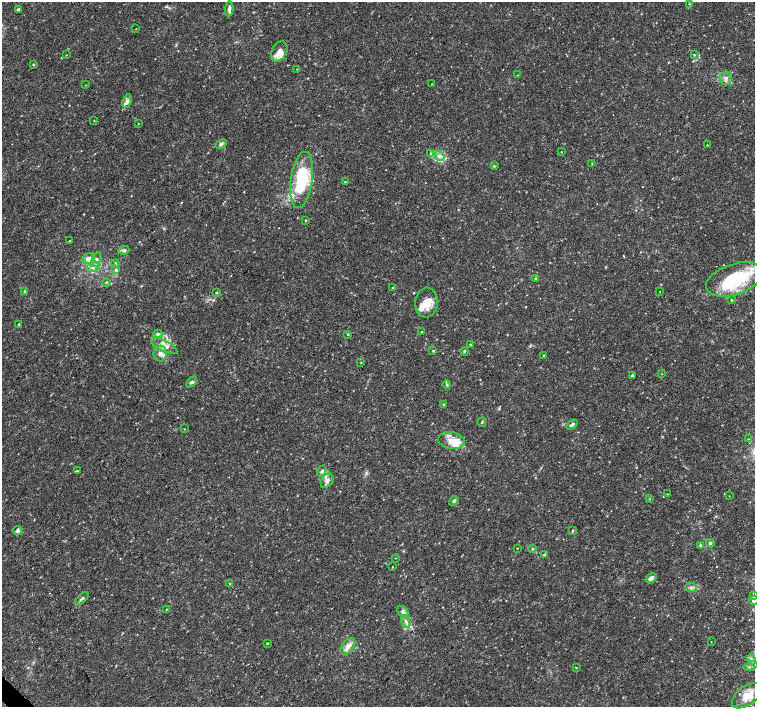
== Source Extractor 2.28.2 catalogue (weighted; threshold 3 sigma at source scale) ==
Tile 7 of 4 x 4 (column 3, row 2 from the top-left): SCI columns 3014-4518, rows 2977-4385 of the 6033 x 6019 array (HDU 1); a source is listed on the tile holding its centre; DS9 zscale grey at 2 x 2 block average (1 PNG px = mean of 2 x 2 image px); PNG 757 x 709 px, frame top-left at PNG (2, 2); each listed source drawn as its Kron ellipse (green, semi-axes under 4 px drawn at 4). Shown black and unused: <1% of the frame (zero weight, under 3 of 4 exposures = <1% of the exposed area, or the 3 px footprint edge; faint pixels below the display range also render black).
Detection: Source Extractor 2.28.2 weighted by HDU 2 'WHT'; one run over the whole footprint, this tile lists its part. Background 0.0374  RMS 0.0037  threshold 0.0167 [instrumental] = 3 sigma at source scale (4.5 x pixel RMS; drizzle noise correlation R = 1.50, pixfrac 1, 0.0396/0.0396 arcsec/px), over >= 5 px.
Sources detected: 104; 1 inside a brighter object's white glare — neither listed nor drawn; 8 inside a brighter listed object's ellipse — not listed separately; the other 95 listed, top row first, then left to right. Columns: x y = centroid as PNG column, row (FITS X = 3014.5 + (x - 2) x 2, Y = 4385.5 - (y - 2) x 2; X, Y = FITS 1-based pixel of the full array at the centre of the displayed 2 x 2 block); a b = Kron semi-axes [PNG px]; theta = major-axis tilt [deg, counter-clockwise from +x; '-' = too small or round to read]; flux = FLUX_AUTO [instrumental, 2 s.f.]
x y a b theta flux
689 4 3 2 - 0.48
18 9 2 2 - 2.8
229 9 7 3 86 3.1
136 29 2 2 - 0.28
279 51 10 7 65 6.3
66 55 3 2 - 0.33
694 55 3 2 - 0.79
33 65 4 2 - 0.69
297 69 2 2 - 0.38
518 75 3 2 - 0.36
726 78 6 6 - 3.3
432 84 2 2 - 0.34
85 85 2 2 - 0.31
127 101 7 4 68 3.5
94 120 3 2 - 0.42
138 124 2 2 - 0.35
221 144 6 4 23 1.8
707 145 2 2 - 0.35
561 152 2 2 - 0.34
431 153 4 3 - 0.94
439 156 5 4 - 2.5
592 163 2 2 - 0.42
494 166 3 2 - 0.59
302 180 28 11 82 55
345 182 3 2 - 0.5
306 220 3 2 - 0.52
70 240 3 2 - 0.47
124 250 5 4 - 1.6
88 259 6 5 - 5.4
96 260 7 4 67 2.6
116 263 4 2 - 0.73
93 267 6 5 - 3.4
115 269 4 2 - 0.79
535 279 4 2 - 0.59
735 279 30 15 18 62
106 282 3 2 - 0.64
393 288 3 3 - 0.64
25 292 4 3 - 1.1
216 292 3 2 - 0.53
660 292 2 2 - 0.28
731 300 3 2 - 0.75
426 303 15 11 86 12
19 324 3 3 - 0.8
421 332 3 2 - 0.55
158 334 4 4 - 1.5
348 334 3 2 - 0.76
470 344 4 3 - 0.68
164 346 14 5 -27 6
433 350 3 3 - 0.66
464 351 3 3 - 0.91
160 353 8 6 85 4.6
544 355 2 2 - 0.93
361 362 2 2 - 0.45
662 374 2 2 - 0.33
632 376 3 2 - 1.7
192 382 6 4 45 1.8
447 384 4 4 - 1.4
443 404 2 2 - 0.51
482 422 4 2 - 0.7
572 425 6 3 32 2
184 429 3 2 - 0.39
748 439 3 2 - 0.53
451 440 13 8 -9 9.3
77 471 4 3 - 0.85
322 471 6 4 69 1.9
327 481 8 5 54 3.5
668 494 3 2 - 0.41
729 496 2 2 - 0.31
650 499 2 2 - 0.4
454 501 5 3 - 1.8
18 530 5 4 - 2
573 530 4 3 - 0.77
710 543 4 4 - 1.6
700 545 4 4 - 1.2
517 548 2 2 - 0.36
532 549 3 2 - 0.64
544 554 3 3 - 0.85
396 558 2 2 - 0.34
392 567 2 2 - 0.46
651 578 6 4 36 3.6
230 584 2 2 - 0.46
691 587 6 3 -5 1.9
754 596 3 3 - 1.7
82 599 9 3 43 1.7
754 601 5 4 - 3
166 609 2 2 - 0.4
403 612 6 4 -42 2.8
406 621 7 3 -64 2
711 642 2 2 - 0.32
267 643 3 2 - 0.74
348 646 10 5 52 5.6
751 660 5 4 - 2.1
751 666 7 3 20 1.9
576 668 3 2 - 0.42
747 696 17 9 35 13
Isophote crosses this tile's border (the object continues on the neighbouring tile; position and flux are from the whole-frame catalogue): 2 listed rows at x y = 754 596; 754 601
Diffuse or blended objects may show on this block-average render without a row.